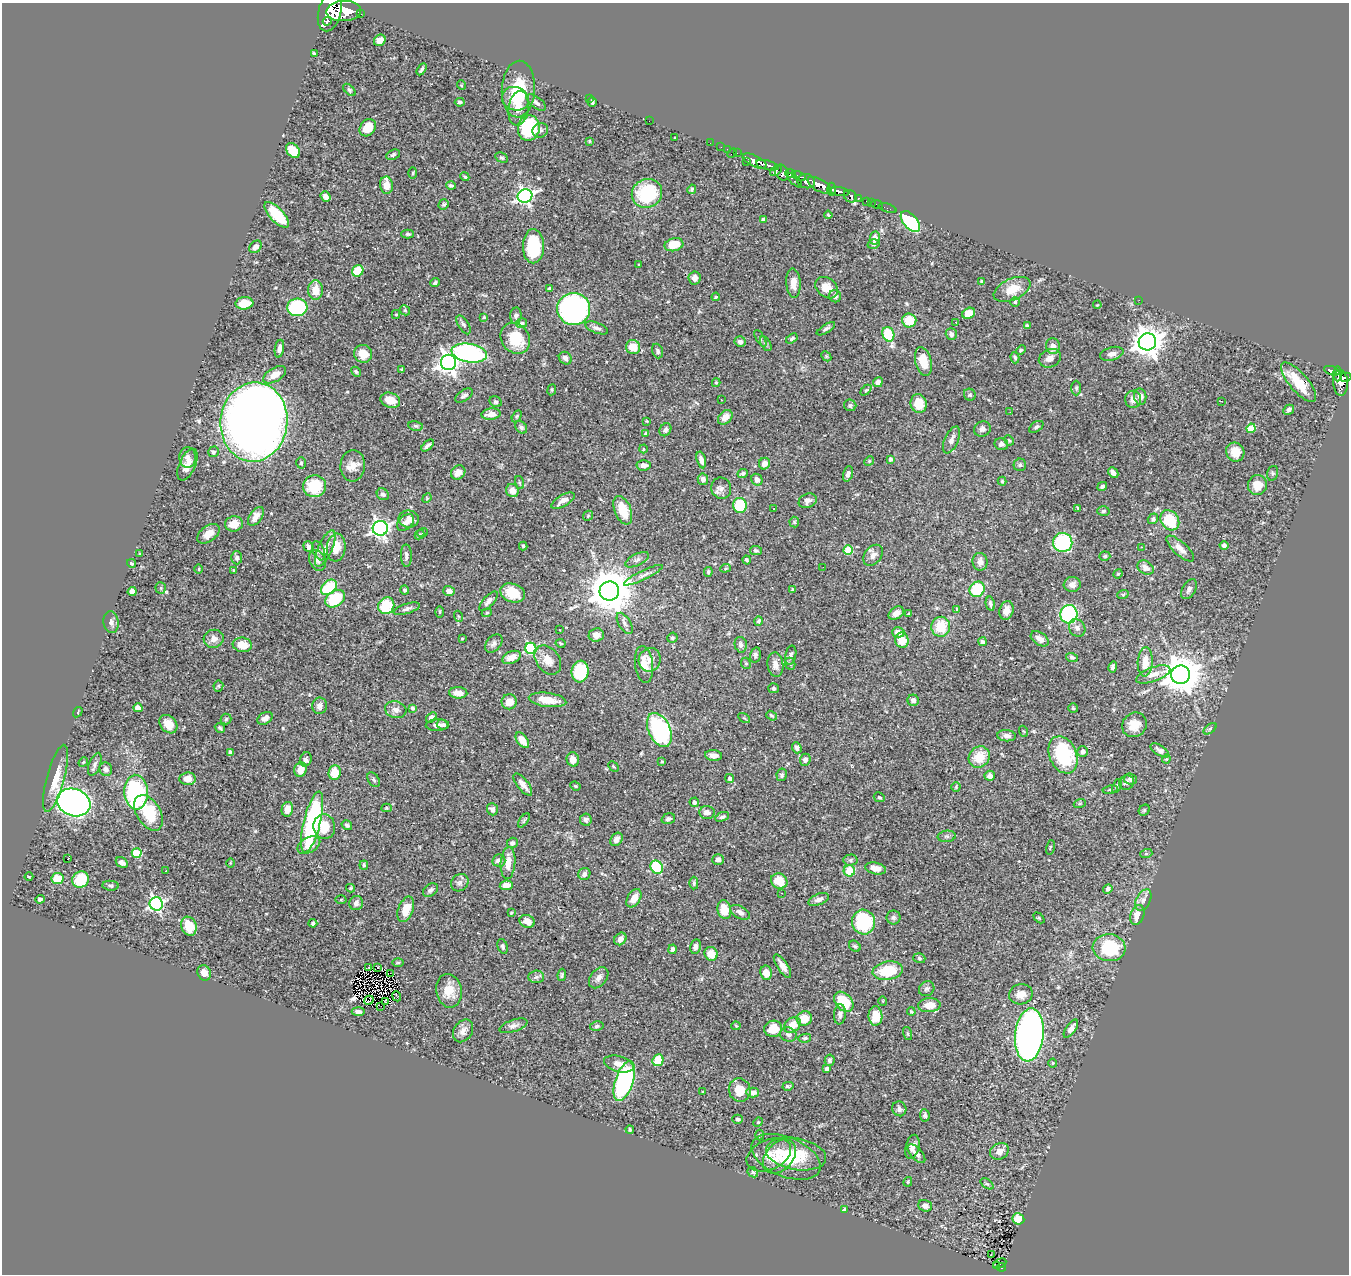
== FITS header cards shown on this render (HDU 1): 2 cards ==
NAXIS1  =                 1347
NAXIS2  =                 1272

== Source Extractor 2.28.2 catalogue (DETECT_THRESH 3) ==
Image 1347 x 1272 px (HDU 1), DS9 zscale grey, 1 PNG px = 1 image px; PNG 1351 x 1276 px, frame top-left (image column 1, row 1272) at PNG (2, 3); each listed source drawn as its Kron ellipse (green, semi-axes under 4 px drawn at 4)
Background 0.631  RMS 0.025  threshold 0.075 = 3 sigma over >= 5 px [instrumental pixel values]
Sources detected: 513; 2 with non-positive FLUX_AUTO (blend fragments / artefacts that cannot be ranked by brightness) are neither listed nor drawn; of the other 511, the 500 brightest by FLUX_AUTO listed and drawn (11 fainter detections omitted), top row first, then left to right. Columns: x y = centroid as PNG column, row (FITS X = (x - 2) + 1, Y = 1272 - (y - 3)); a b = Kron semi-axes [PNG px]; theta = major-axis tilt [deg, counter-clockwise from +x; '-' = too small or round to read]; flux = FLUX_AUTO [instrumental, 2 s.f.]
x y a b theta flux
344 11 17 10 3 2900
330 12 20 11 76 2900
360 14 3 2 - 47
327 21 4 3 - 150
380 40 6 5 - 13
314 53 3 3 - 2.7
422 69 6 3 58 3.5
461 85 5 3 - 1.4
518 89 28 16 87 69
349 90 7 4 -46 2.7
589 98 2 2 - 4.7
515 99 14 11 -19 26
460 102 5 4 - 3.6
592 102 5 3 - 3.9
536 103 11 5 -37 6.4
519 108 17 10 81 18
649 121 2 2 - 46
368 128 9 7 55 34
529 128 13 11 79 120
540 130 8 7 - 6.1
675 138 3 2 - 1.4
589 141 3 3 - 1.7
710 143 2 2 - 6.1
721 147 2 2 - 5.3
727 149 2 2 - 5.3
293 150 8 6 -49 33
732 153 6 2 45 16
737 153 2 2 - 5.9
393 155 7 4 27 3.4
502 158 7 4 -27 2.5
754 161 13 5 -26 780
746 162 3 2 - 14
767 165 11 4 -14 630
776 171 6 4 38 130
413 173 6 4 89 2.1
782 173 8 6 -58 340
791 173 5 4 - 310
799 176 7 3 -22 140
465 177 4 3 - 2.6
795 180 9 3 -43 99
806 181 9 7 -13 600
386 185 9 6 -82 19
451 185 5 4 - 3.1
820 185 13 6 -30 1300
692 189 5 4 - 2.5
831 189 6 4 90 300
839 192 10 4 -9 680
647 193 15 14 - 110
325 196 5 4 - 6.7
525 196 7 6 - 480
850 196 7 5 -37 180
858 198 3 3 - 72
867 201 3 3 - 33
871 202 3 3 - 15
444 204 5 5 - 2.8
877 204 6 2 -19 5.4
887 208 9 2 -18 9.5
277 215 16 7 -47 63
828 215 4 2 - 1.5
763 220 4 4 - 8.7
910 221 12 7 -49 150
408 234 6 4 0 3.1
875 238 6 5 - 13
873 244 6 5 - 3.3
674 245 9 6 15 36
533 246 17 10 89 91
255 247 7 5 48 8.5
639 265 4 4 - 1.8
358 271 6 5 - 43
695 278 6 6 - 9
981 281 4 3 - 1.4
435 283 5 4 - 2.7
793 283 15 7 -87 17
827 288 12 9 -40 20
550 289 4 4 - 5.7
1012 289 19 10 24 29
316 290 10 7 89 24
835 296 6 6 - 5.6
716 297 4 3 - 2.1
1139 300 3 2 - 1.7
1015 302 5 5 - 2.4
244 303 9 6 4 32
1097 305 4 3 - 1.4
297 307 10 8 4 130
574 309 16 16 - 550
405 310 5 4 - 2.3
969 313 7 5 32 26
396 314 4 4 - 1.7
516 316 8 5 86 5.1
484 317 3 3 - 1.9
909 320 7 7 - 38
956 322 3 2 - 4.1
521 323 5 4 - 3.2
463 325 10 5 -59 4.2
1027 326 4 4 - 2.8
597 328 12 5 -21 6
826 329 10 4 31 4.2
888 334 7 6 - 76
951 334 6 5 - 5.7
515 338 16 13 -51 54
760 338 9 4 -60 3.2
792 339 6 4 33 2.8
740 342 5 5 - 6
1147 342 9 8 - 2400
766 344 8 4 -60 3.7
1053 346 8 7 - 11
633 347 7 7 - 28
279 349 9 4 80 9.4
1021 350 5 4 - 2.1
658 351 7 5 -71 3.9
469 353 18 9 -10 310
363 354 9 8 - 23
1112 354 12 6 16 9.1
826 356 6 4 -46 2.2
565 358 7 6 - 7.3
1015 358 6 4 -73 3.1
1050 358 11 9 24 12
449 362 7 7 - 940
923 362 15 8 -77 33
401 369 3 3 - 1.5
1332 371 8 3 -19 120
356 372 5 4 - 3.2
1338 374 7 3 -90 180
275 375 12 6 31 16
1346 377 5 4 - 240
878 382 5 4 - 9
1299 382 25 9 -49 40
716 383 4 4 - 2
1341 383 13 7 -87 400
1076 388 7 5 -89 3.2
552 390 5 3 - 1.8
866 390 6 4 44 2.2
970 395 6 5 - 3.4
464 396 10 5 33 5.8
1140 396 8 6 -82 9
1133 399 8 8 - 9.7
390 400 10 7 -19 26
721 400 3 2 - 2.6
1221 401 2 2 - 1.3
495 402 6 5 - 3.1
919 404 9 8 - 29
850 405 6 5 - 3.4
1289 410 5 4 - 3.7
1010 412 3 2 - 1.4
491 414 9 5 5 13
517 416 6 4 59 2.1
725 417 8 6 46 15
647 421 3 3 - 1.4
254 422 39 33 84 2900
416 426 7 4 -10 3.1
521 427 7 5 -51 4.1
1036 427 8 5 34 3.6
1251 428 5 4 - 55
982 429 8 7 - 6.9
665 430 7 5 56 5
646 433 4 3 - 1.7
951 440 14 7 66 9.3
1009 440 5 3 - 2.2
1001 444 7 6 - 4.9
428 445 7 3 42 4.5
643 449 4 4 - 1.9
213 452 5 5 - 3.4
1235 452 10 9 - 22
188 457 10 8 -85 9.3
890 459 4 3 - 3.3
701 460 8 4 -75 8.7
869 461 5 4 - 1.7
301 463 5 4 - 2.2
764 464 6 5 - 11
187 465 17 8 66 17
644 465 7 5 4 9.7
1020 465 6 6 - 3.4
353 466 16 12 85 18
458 472 8 6 44 14
743 473 5 4 - 4.6
1113 473 6 4 -47 7.4
1273 473 7 5 73 3.1
848 474 8 4 72 5.8
703 479 6 5 - 6.4
757 480 6 5 - 7.9
1002 481 4 4 - 1.9
520 483 6 3 -71 2
1257 485 10 9 - 20
314 486 11 11 - 61
1102 486 5 4 - 3.6
721 488 11 10 - 8.6
512 490 6 6 - 13
383 494 6 5 - 5.4
427 498 5 4 - 1.7
563 501 13 5 30 12
808 501 9 7 23 7.4
740 505 7 7 - 68
1078 508 4 2 - 1.4
774 509 3 2 - 1.5
623 510 15 8 -68 40
1103 511 6 5 - 3.1
256 516 11 6 53 12
588 516 5 4 - 2.4
409 519 10 8 -8 13
1153 519 5 5 - 3.8
1170 520 11 8 -53 68
405 522 10 6 41 9.5
794 522 5 5 - 2.2
234 524 9 7 9 16
380 528 7 7 - 540
422 533 5 3 - 1.3
208 534 13 7 37 13
419 534 5 3 - 1.8
1063 542 9 9 - 120
1224 545 5 4 - 5.6
523 546 4 4 - 2.1
308 547 5 5 - 6.3
1142 547 3 2 - 1.5
336 548 14 9 84 26
325 549 19 7 66 19
1180 549 17 6 -43 14
848 550 5 4 - 61
319 551 10 5 -66 6
756 551 6 4 -8 2.9
140 554 3 3 - 1.6
873 555 12 8 50 10
406 556 11 5 -88 6.1
1105 556 5 4 - 2.6
237 558 6 5 - 5.2
317 560 11 8 -67 8.7
637 560 13 6 26 6.3
747 560 4 3 - 3.1
980 562 9 7 -83 9.3
131 563 5 3 - 2
823 567 2 2 - 3
725 568 5 4 - 2.2
1146 568 9 6 -31 11
199 569 4 3 - 1.4
234 571 3 2 - 1.4
708 572 5 3 - 2.3
1118 574 5 4 - 1.6
643 575 21 4 26 8.6
1072 585 8 7 - 7.8
329 587 9 6 46 77
161 588 5 5 - 2.8
977 589 8 7 - 80
1189 589 11 6 61 5.5
404 590 4 4 - 3.7
793 590 4 3 - 2.8
449 591 6 5 - 8.2
609 591 10 9 - 6400
132 592 5 4 - 8.6
513 593 13 9 -21 39
1123 594 6 3 19 1.9
335 599 11 7 34 73
488 601 12 5 48 7.8
990 604 7 4 -78 4.4
386 606 9 7 54 59
407 609 14 5 17 6.2
957 609 4 3 - 1.7
1006 610 9 7 74 12
439 612 6 4 90 2
487 613 5 4 - 2
896 613 8 6 34 11
909 614 4 3 - 1.9
1069 614 9 8 - 170
458 616 5 3 - 1.6
758 621 5 4 - 2.9
111 622 11 7 -80 7
625 623 12 6 -59 6.2
941 627 10 9 - 43
1077 628 9 7 -55 6.3
560 630 3 2 - 4.3
898 632 6 5 - 15
596 635 7 6 - 10
672 638 5 5 - 3
214 639 10 9 - 11
462 639 4 4 - 1.3
1040 639 10 6 -34 11
902 640 7 6 - 26
983 642 4 4 - 3.8
494 643 10 7 49 6.3
561 643 5 3 - 1.8
242 645 9 7 -7 26
741 645 8 6 -77 5.6
531 648 5 5 - 200
755 655 8 5 76 4.9
791 655 10 5 78 5
512 657 10 6 23 16
1072 657 6 4 -18 3
548 660 16 11 -55 20
650 660 12 11 - 13
1145 662 15 7 87 28
746 663 6 4 -67 2.4
644 664 18 9 -83 21
790 664 6 5 - 2.9
775 665 12 8 -82 12
1113 667 6 4 79 4
580 671 11 8 82 100
1153 674 18 7 20 15
1181 675 9 9 - 4000
218 686 5 5 - 2.1
773 688 5 5 - 3.3
458 693 9 5 -3 16
547 700 19 7 -8 30
913 700 6 5 - 6.1
509 702 8 7 - 17
320 706 8 7 - 7.9
138 708 4 4 - 23
413 708 4 4 - 4.7
1073 708 5 4 - 2.2
396 710 11 8 -15 9.3
78 712 5 3 - 1.7
772 716 6 4 -38 2.7
431 717 6 4 40 6.7
265 718 8 5 32 8.6
744 718 6 4 -32 2.2
226 719 5 5 - 2.6
168 724 10 7 -49 20
437 725 12 6 2 9.3
443 725 6 4 -24 4.6
1134 725 13 11 43 24
220 728 5 3 - 2.8
1210 729 7 4 37 2.8
659 730 18 11 -65 210
1023 731 6 3 -69 1.7
1006 736 9 5 -5 7.7
522 740 9 5 -53 20
797 748 6 4 -71 5.8
1160 750 10 5 -33 7.3
230 752 3 3 - 3.7
1083 752 5 5 - 6.3
713 755 8 5 -6 10
1063 755 19 13 -66 120
979 757 11 10 - 35
306 759 7 5 68 6.2
573 759 7 6 - 13
1166 759 4 4 - 1.7
805 760 6 5 - 6.1
83 762 5 4 - 1.8
662 762 4 4 - 1.8
95 764 12 5 69 5.7
613 766 6 3 -44 1.9
106 769 7 6 - 5.9
300 770 7 6 - 15
335 773 7 6 - 32
782 775 6 5 - 3.8
990 776 5 5 - 7.6
55 778 35 9 75 33
730 778 5 4 - 3.7
187 779 8 6 4 17
1130 779 6 5 - 4.4
374 780 8 5 -58 3.8
1127 783 7 7 - 5.5
523 785 13 5 -52 9.6
575 786 5 4 - 2.2
1117 786 7 4 66 2.7
956 787 5 4 - 2.1
1110 789 7 3 11 2.4
136 792 17 11 -86 210
879 797 6 4 -26 2.5
74 802 17 13 -19 840
694 802 5 4 - 6.2
1080 803 6 4 19 2.1
387 808 5 4 - 2.4
287 809 7 5 77 12
492 809 6 5 - 6.5
1144 810 6 5 - 2.6
707 812 8 6 -3 8.7
148 813 20 12 -59 66
722 817 7 4 20 4.2
668 819 7 5 18 5
524 820 8 4 55 2.2
586 820 6 6 - 4.6
312 822 31 8 76 220
347 825 5 4 - 3
324 827 12 11 - 36
947 836 9 5 5 4.6
616 839 7 5 55 9.2
512 843 5 5 - 5.1
309 845 12 7 29 18
1050 847 7 3 78 1.7
137 853 5 4 - 68
1146 854 6 4 18 2.3
67 859 3 3 - 16
718 859 6 5 - 6.7
850 860 7 5 2 3.7
499 861 6 6 - 8.8
122 863 6 5 - 9.3
230 863 5 3 - 1.6
508 863 16 7 85 22
364 865 4 4 - 3.7
657 867 7 6 - 120
876 868 10 6 -12 14
166 871 3 2 - 1.7
849 871 5 5 - 38
584 874 6 5 - 6
29 877 4 3 - 1.4
57 879 6 5 - 36
81 880 8 8 - 47
779 881 8 7 - 33
460 883 9 8 - 6.1
694 883 6 4 89 3.4
506 885 6 5 - 13
110 886 8 5 -6 3.5
351 888 4 4 - 1.7
1108 889 5 4 - 4.8
430 890 8 6 35 4.4
782 893 3 2 - 1.6
634 898 10 6 58 17
40 899 4 3 - 4.3
341 899 5 3 - 1.6
819 899 10 5 22 7.9
1143 900 11 7 63 8.1
356 903 7 6 - 6.9
156 904 6 6 - 350
406 909 13 7 70 28
724 910 9 7 -78 32
740 912 11 6 -30 7.7
511 913 4 3 - 1.5
1137 915 10 6 73 17
894 917 7 7 - 4.4
1039 918 6 4 -45 1.7
527 921 8 6 -22 15
863 922 12 11 - 140
313 923 4 4 - 3.9
189 926 10 7 -70 36
620 939 7 5 47 9
502 946 7 5 -72 3
695 946 7 5 77 5.9
855 946 6 5 - 3.2
1109 948 16 13 -6 87
673 949 5 4 - 4.9
711 954 7 6 - 21
919 958 6 4 -19 2.8
398 963 6 4 1 2
782 966 13 5 -57 13
368 967 2 2 - 1.9
378 967 3 2 - 2.5
888 971 15 9 9 58
204 973 8 6 -61 10
390 973 3 2 - 4.5
766 973 7 5 -79 16
562 975 6 4 82 2.8
536 977 8 6 4 4.6
599 978 12 8 52 8.4
927 989 8 7 - 4.6
449 991 17 12 -80 29
1021 994 12 10 12 16
397 996 5 2 - 5.9
369 1000 5 2 - 1.3
385 1001 3 2 - 1.4
883 1001 5 3 - 1.3
844 1002 11 8 -47 50
929 1005 11 7 5 19
381 1006 2 2 - 3.5
358 1012 6 4 -5 5.8
911 1012 4 3 - 2.3
840 1014 10 6 85 5.7
875 1016 10 7 -88 29
804 1018 8 7 - 28
792 1025 9 7 38 21
513 1026 14 6 18 7
597 1026 7 4 12 3.1
736 1026 4 4 - 1.6
773 1029 9 8 - 26
1071 1029 10 5 55 9.2
463 1031 12 9 56 10
908 1034 7 3 -72 2.1
788 1035 8 7 - 5.8
1029 1035 27 14 84 920
805 1038 6 4 10 2.8
658 1060 6 5 - 39
830 1060 6 5 - 3.9
1053 1063 4 4 - 1.8
619 1064 15 7 -16 14
827 1069 4 4 - 6.7
624 1081 21 9 72 270
788 1086 6 3 13 3.2
740 1090 11 11 - 28
703 1092 3 2 - 1.6
753 1092 6 5 - 14
899 1109 7 7 - 6.1
925 1115 6 5 - 3.1
738 1119 5 4 - 3.2
758 1122 5 4 - 1.9
630 1129 4 3 - 2.1
760 1135 5 3 - 1.9
912 1147 12 7 77 8.9
999 1151 10 8 29 13
796 1154 30 16 -10 57
916 1154 11 6 -47 7.9
769 1155 23 15 24 29
779 1156 19 13 47 34
786 1157 36 19 -23 75
753 1172 6 4 -45 2.6
908 1182 5 3 - 1.6
987 1184 7 4 -35 2.8
925 1206 7 5 -19 8.1
845 1210 4 4 - 13
1018 1219 6 5 - 26
991 1255 2 2 - 1.6
1000 1264 7 3 26 25
997 1266 3 3 - 14
1001 1267 4 4 - 66
At the frame edge (FLAGS 8, measured only in part): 1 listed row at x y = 330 12
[11 fainter detections neither listed nor drawn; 2 non-positive-flux detections neither listed nor drawn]